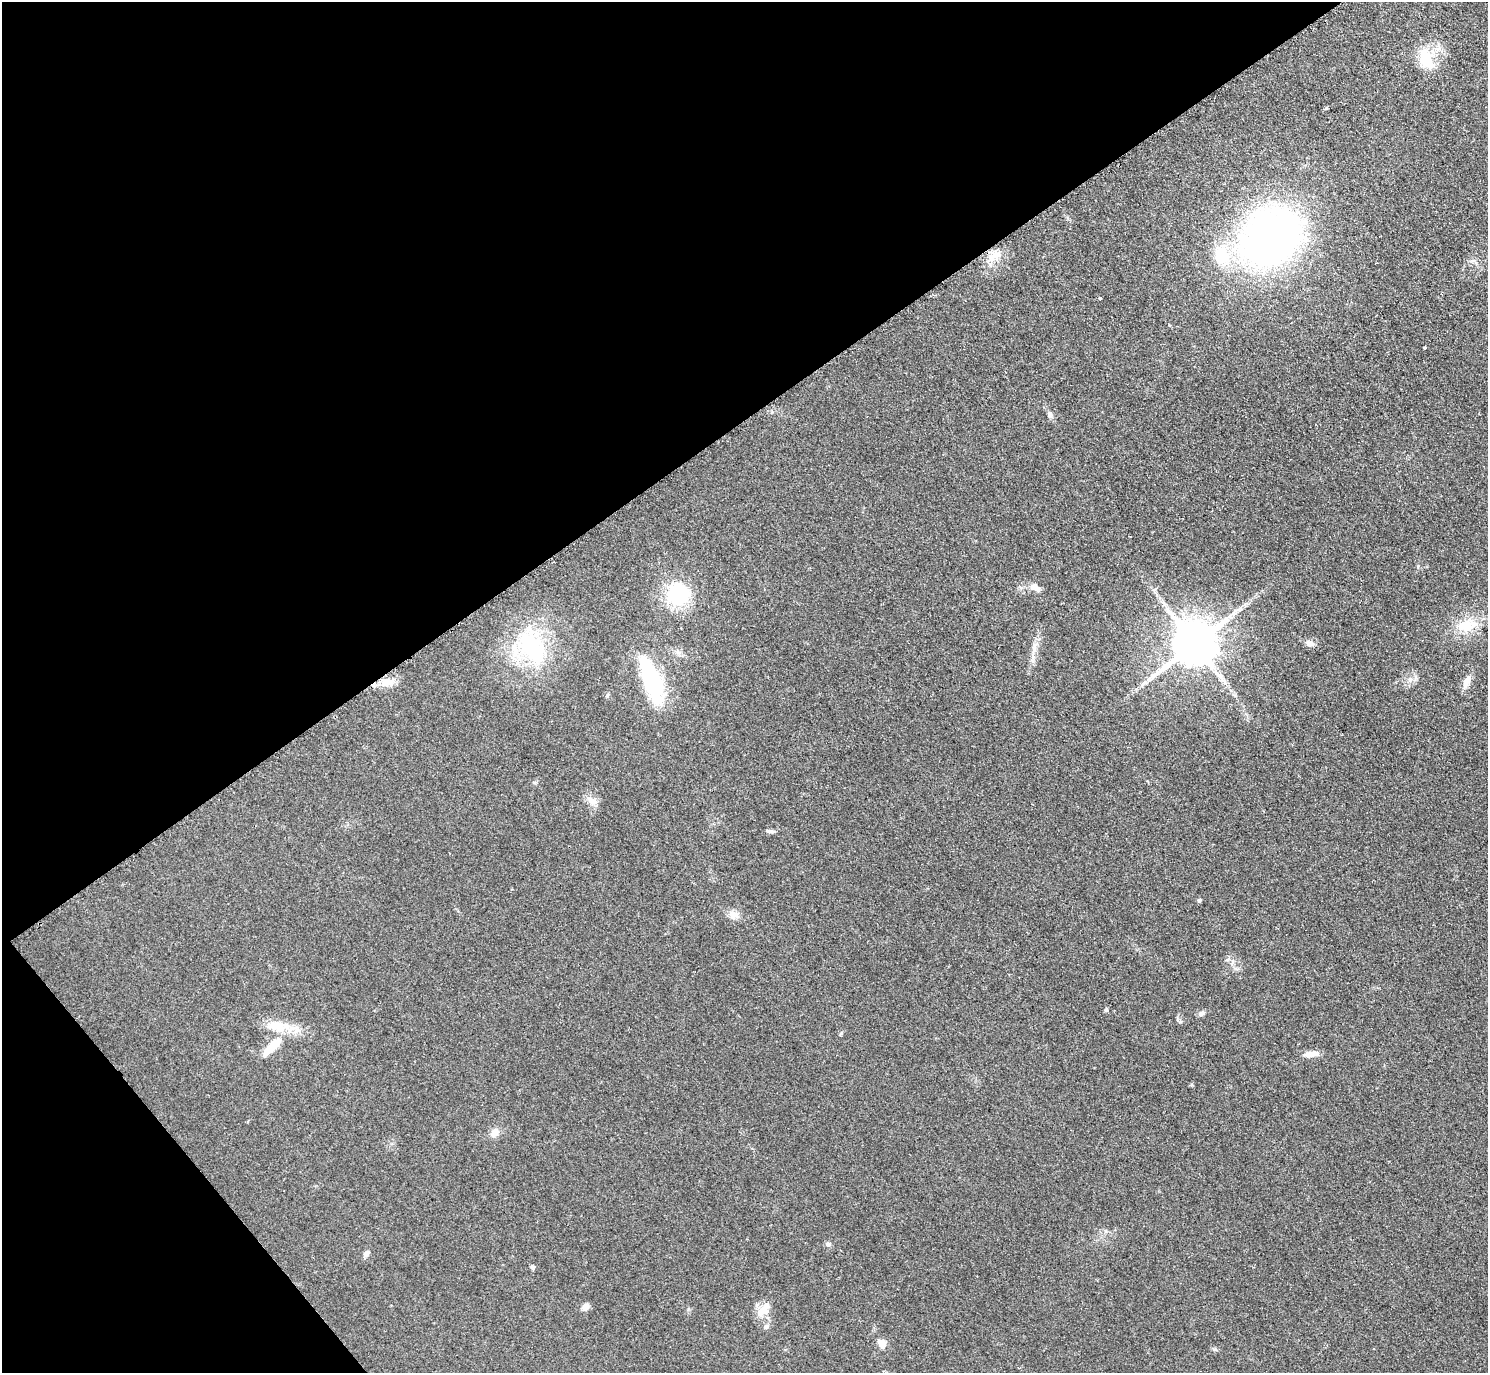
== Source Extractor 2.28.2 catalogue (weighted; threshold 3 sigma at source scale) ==
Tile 5 of 4 x 4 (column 1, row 2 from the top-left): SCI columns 12-1497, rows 2907-4277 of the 5963 x 5961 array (HDU 1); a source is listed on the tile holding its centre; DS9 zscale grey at full resolution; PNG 1490 x 1375 px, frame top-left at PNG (2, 2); no overlay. Shown black and unused: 35% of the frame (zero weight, under 2 of 3 exposures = <1% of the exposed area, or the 3 px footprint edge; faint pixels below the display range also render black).
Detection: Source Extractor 2.28.2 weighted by HDU 2 'WHT'; one run over the whole footprint, this tile lists its part. Background 0.0958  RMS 0.0085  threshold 0.0383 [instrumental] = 3 sigma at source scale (4.5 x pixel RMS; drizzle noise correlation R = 1.50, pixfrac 1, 0.05/0.05 arcsec/px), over >= 5 px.
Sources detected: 40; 1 inside a brighter listed object's ellipse — not listed separately; the other 39 listed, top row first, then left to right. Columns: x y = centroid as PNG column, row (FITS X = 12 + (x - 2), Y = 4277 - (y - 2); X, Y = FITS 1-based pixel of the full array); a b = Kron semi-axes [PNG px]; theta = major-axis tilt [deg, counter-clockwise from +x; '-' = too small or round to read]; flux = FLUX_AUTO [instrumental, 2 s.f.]
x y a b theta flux
1425 59 28 15 -66 27
1326 108 4 3 - 1.4
1271 237 55 45 46 450
1221 255 23 17 -77 32
994 256 25 9 30 10
1100 299 3 3 - 1.6
1425 348 3 3 - 2.2
1050 415 9 7 -70 2.8
1035 588 17 8 -29 5.5
678 594 22 22 - 68
1466 626 28 19 21 24
1194 643 14 12 40 3900
1310 643 11 8 -13 5.1
531 647 51 31 -55 81
1034 650 10 4 60 3.2
1410 679 7 6 - 3
651 680 49 15 -70 82
1466 681 18 8 67 7
387 682 19 9 -15 9.4
1144 682 9 3 45 2.1
607 695 6 4 71 1.1
592 801 17 8 -29 6.5
770 831 12 4 -7 2.1
1199 900 5 4 - 1.6
733 915 13 10 -17 6
1106 1010 6 5 - 1.2
1202 1013 10 6 17 2.6
277 1026 26 14 -16 21
841 1033 5 4 - 1
272 1046 30 10 45 21
1311 1054 20 7 7 6.9
494 1133 12 10 51 6.5
828 1244 7 6 - 2
366 1254 8 6 59 3.3
532 1267 5 4 - 2.3
585 1307 10 7 52 3.9
764 1310 18 13 27 12
766 1326 7 6 - 2
882 1344 10 8 -62 7.1
Unlisted compact peaks at least as high as the median listed source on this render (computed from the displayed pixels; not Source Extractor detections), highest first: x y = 1214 1349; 1180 1022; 1192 1085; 1418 566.